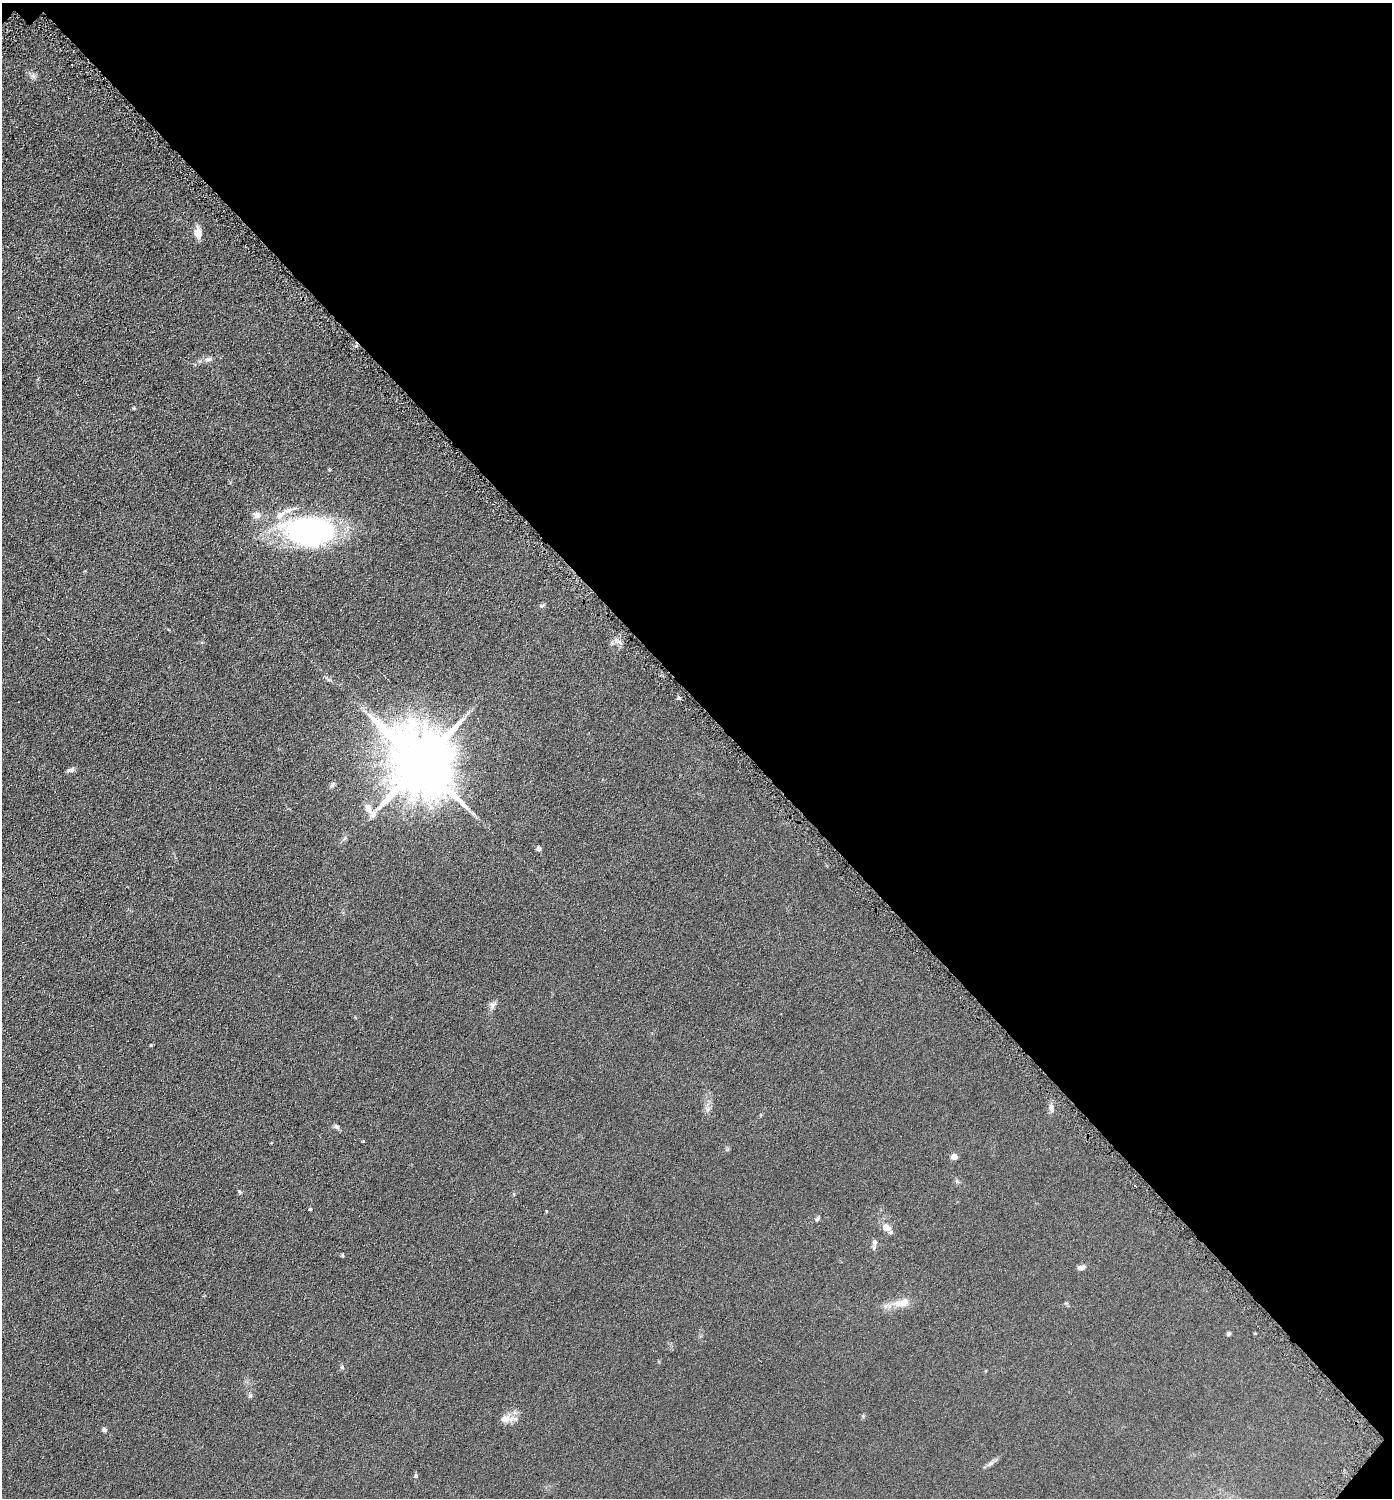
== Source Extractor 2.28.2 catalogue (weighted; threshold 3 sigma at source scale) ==
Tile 8 of 4 x 4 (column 4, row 2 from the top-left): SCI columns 4320-5709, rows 3001-4496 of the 6003 x 6002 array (HDU 1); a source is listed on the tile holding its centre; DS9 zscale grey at full resolution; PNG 1394 x 1500 px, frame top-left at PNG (2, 3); no overlay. Shown black and unused: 47% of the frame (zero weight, under 4 of 8 exposures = <1% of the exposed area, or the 3 px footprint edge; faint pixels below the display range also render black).
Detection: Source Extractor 2.28.2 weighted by HDU 2 'WHT'; one run over the whole footprint, this tile lists its part. Background 0.0917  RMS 0.0078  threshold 0.0321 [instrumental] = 3 sigma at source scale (4.09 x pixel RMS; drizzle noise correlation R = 1.36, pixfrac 0.8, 0.05/0.05 arcsec/px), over >= 5 px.
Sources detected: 42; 1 cosmic-ray / hot-pixel residue — not listed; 2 inside a brighter listed object's ellipse — not listed separately; the other 39 listed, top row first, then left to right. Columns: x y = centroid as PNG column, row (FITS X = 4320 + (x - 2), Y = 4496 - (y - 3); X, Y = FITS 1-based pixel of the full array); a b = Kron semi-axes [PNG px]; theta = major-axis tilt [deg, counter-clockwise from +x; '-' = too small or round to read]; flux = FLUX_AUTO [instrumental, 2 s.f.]
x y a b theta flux
33 76 8 7 - 2.4
198 233 14 8 -82 7
208 359 11 7 6 3.1
134 408 4 3 - 0.8
257 515 14 10 -14 4.8
309 531 52 29 -5 170
542 605 8 4 17 1.2
48 639 3 2 - 0.41
612 643 7 6 - 1.9
329 680 9 4 -8 1.5
679 698 5 4 - 1.3
420 763 20 17 -54 7700
72 769 11 6 35 2.2
332 785 9 5 55 1.7
539 848 6 6 - 1.9
493 1005 11 9 61 2.9
151 1045 5 4 - 0.62
1051 1108 12 7 -80 2.9
707 1109 9 7 69 2.7
336 1127 8 6 -22 1.8
363 1141 4 3 - 0.56
954 1156 5 4 - 8.1
240 1192 6 4 -48 1
310 1209 3 3 - 0.83
546 1211 5 3 - 0.51
817 1219 8 5 57 1.3
887 1228 12 9 -35 5.4
875 1242 11 6 90 2.6
342 1256 5 4 - 0.79
1081 1267 8 5 16 3.2
902 1303 24 11 14 11
1229 1334 6 4 45 1.3
342 1367 6 5 - 1.2
250 1396 7 5 89 1.4
863 1416 5 5 - 0.91
505 1419 15 12 3 6.7
104 1430 6 5 - 1.7
991 1463 13 6 33 2.8
416 1476 6 5 - 1.4